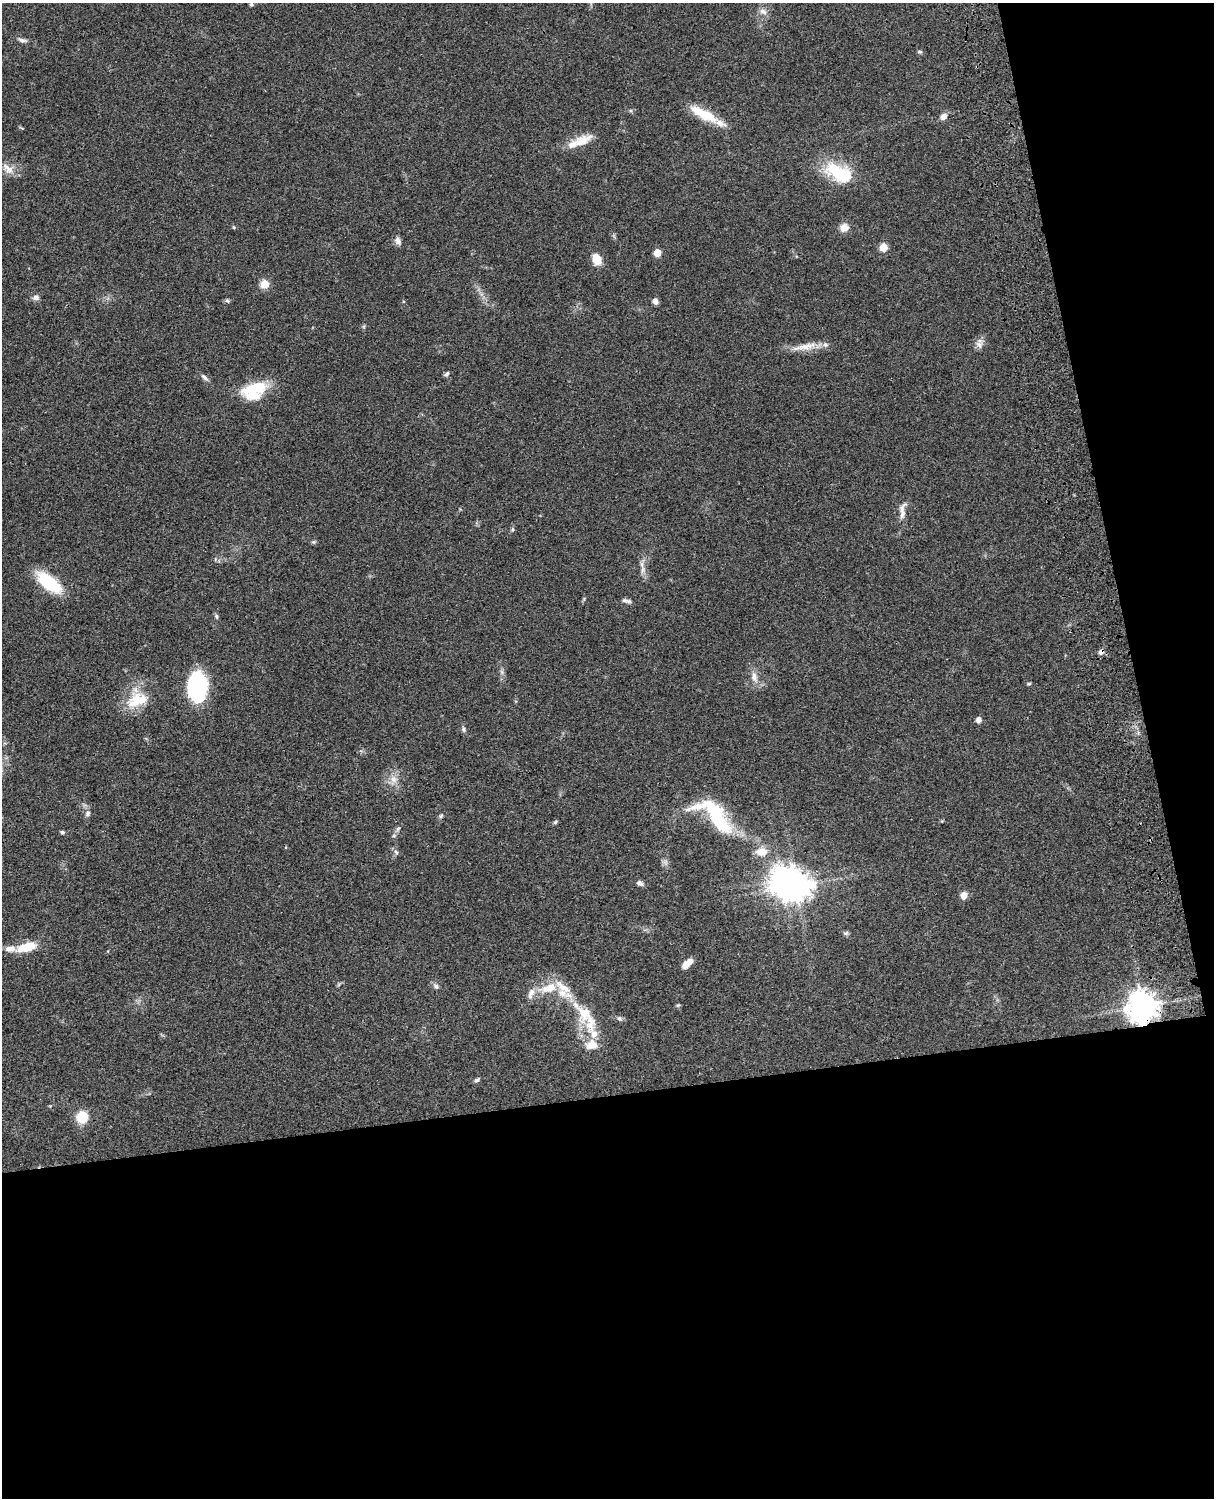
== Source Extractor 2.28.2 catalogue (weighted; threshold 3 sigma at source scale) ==
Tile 12 of 4 x 3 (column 4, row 3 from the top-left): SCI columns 3758-4969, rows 277-1772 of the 5087 x 4926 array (HDU 1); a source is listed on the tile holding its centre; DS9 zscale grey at full resolution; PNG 1216 x 1500 px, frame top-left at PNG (2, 3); no overlay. Shown black and unused: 33% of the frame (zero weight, under 3 of 4 exposures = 6% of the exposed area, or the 3 px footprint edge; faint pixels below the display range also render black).
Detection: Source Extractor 2.28.2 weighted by HDU 2 'WHT'; one run over the whole footprint, this tile lists its part. Background 0.0806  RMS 0.0058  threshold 0.0262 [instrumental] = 3 sigma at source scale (4.5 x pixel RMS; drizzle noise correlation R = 1.50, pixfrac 1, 0.05/0.05 arcsec/px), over >= 5 px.
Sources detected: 75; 2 inside a brighter object's white glare — not listed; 11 inside a brighter listed object's ellipse — not listed separately; the other 62 listed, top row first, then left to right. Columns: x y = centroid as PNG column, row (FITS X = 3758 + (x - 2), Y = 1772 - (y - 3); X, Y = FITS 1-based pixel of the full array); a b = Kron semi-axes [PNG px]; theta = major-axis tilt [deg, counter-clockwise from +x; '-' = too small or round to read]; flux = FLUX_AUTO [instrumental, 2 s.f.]
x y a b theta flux
251 4 4 4 - 1.1
763 11 11 7 -26 2.8
22 40 13 5 -8 2.1
919 52 6 4 -1 0.97
704 114 36 10 -28 16
943 116 10 7 44 2.8
581 141 28 12 28 10
8 169 20 10 -46 5.9
839 173 38 20 -27 28
234 227 5 3 - 0.54
844 227 11 10 - 4.4
398 241 10 8 -66 2.6
883 247 5 5 - 14
657 253 5 5 - 11
597 259 10 8 -64 9.8
265 284 8 8 - 6.5
36 297 8 7 - 2.3
227 301 7 4 -2 0.95
655 301 6 5 - 2.8
979 344 11 10 - 3.1
805 347 36 8 11 8.4
446 374 7 5 36 1.2
204 377 12 5 -45 1.9
256 388 37 14 15 20
902 509 20 9 62 4.4
313 542 5 5 - 0.85
643 570 11 5 79 2.6
49 583 25 11 -38 34
624 600 10 6 -15 1.9
216 616 7 4 -82 1
1101 652 8 6 59 2.2
502 672 7 4 -71 1.2
754 677 15 8 -78 4.3
1029 684 5 4 - 0.74
197 687 26 16 88 57
136 701 29 24 58 18
979 720 6 5 - 2.7
463 729 8 5 -73 1.3
394 779 11 9 -74 4.4
87 813 9 7 62 1.9
441 816 7 5 62 1.1
717 816 46 16 -56 38
555 822 6 4 35 0.95
398 828 8 5 61 1.4
62 832 5 5 - 1
396 852 7 5 -71 1.3
762 852 13 9 3 6.5
640 883 9 6 -24 2
796 886 10 9 - 790
964 895 8 7 - 3.8
846 933 7 6 - 1.1
27 947 20 8 16 15
688 963 14 6 42 5.4
436 986 9 6 -46 1.7
549 988 22 11 16 12
678 1005 6 4 41 0.76
1142 1006 10 9 - 870
584 1013 35 21 -51 22
619 1019 8 6 -21 1.4
592 1045 18 14 4 8.1
477 1080 7 5 25 1.3
82 1117 12 11 - 13
Overlapping masked pixels (flux is a lower limit): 2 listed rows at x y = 1101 652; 1142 1006